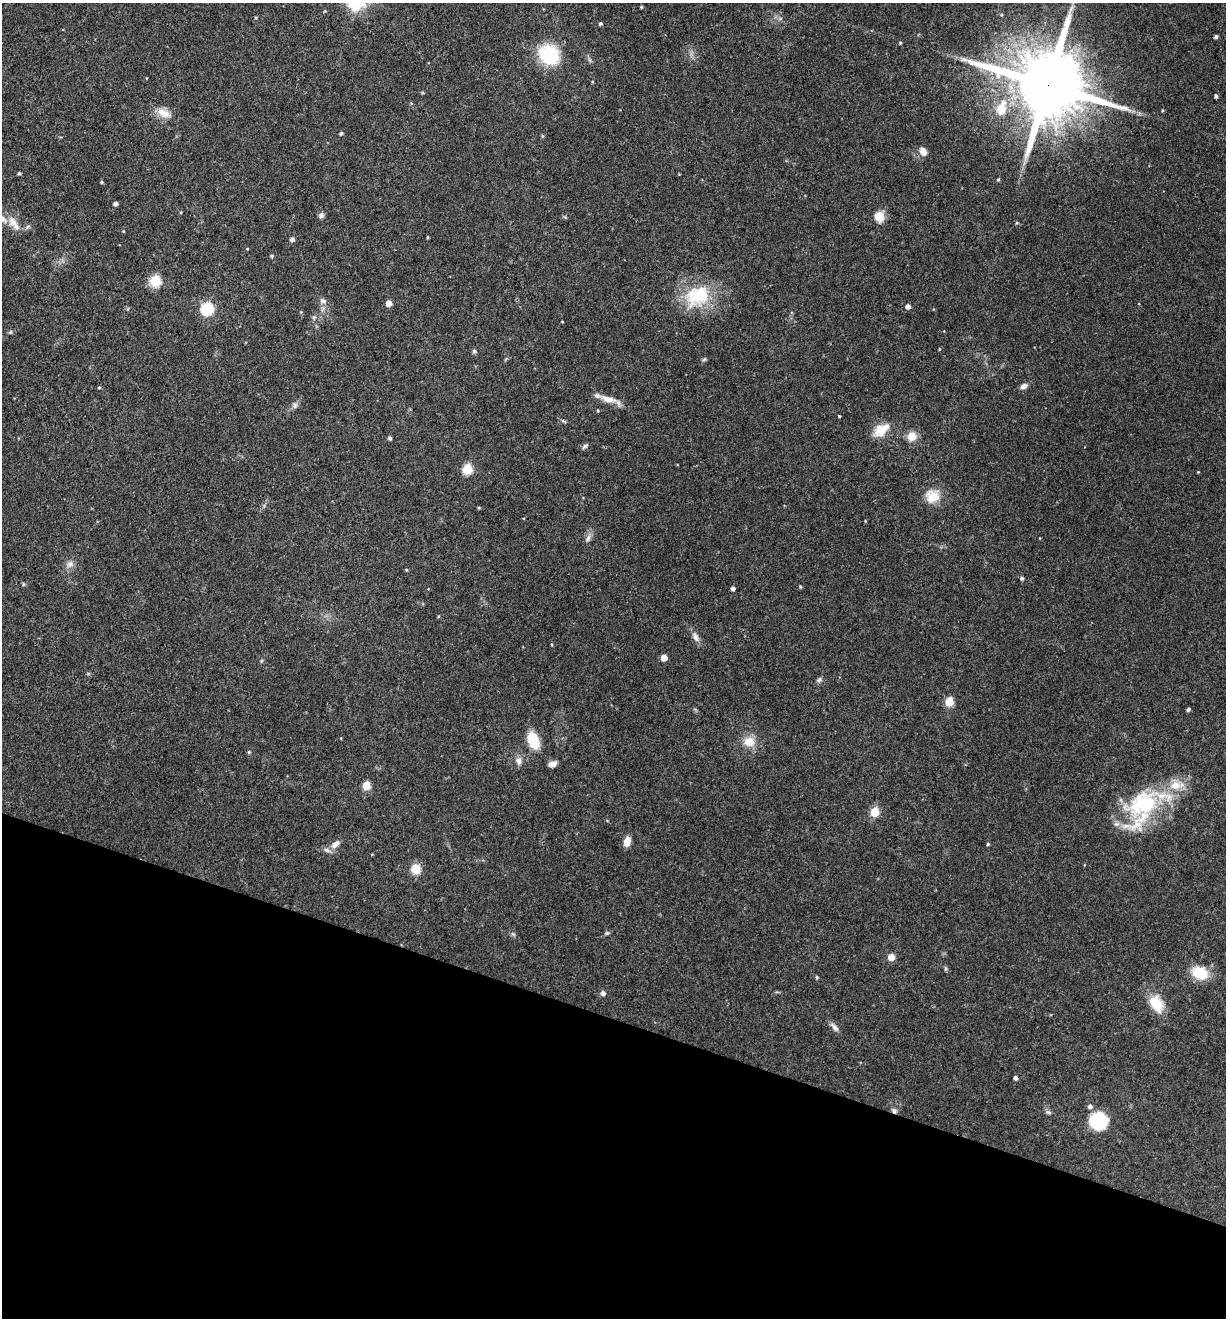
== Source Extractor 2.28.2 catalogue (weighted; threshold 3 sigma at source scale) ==
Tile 15 of 4 x 4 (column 3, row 4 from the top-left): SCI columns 2580-3803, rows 1-1316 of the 5284 x 5266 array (HDU 1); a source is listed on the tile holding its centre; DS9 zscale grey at full resolution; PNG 1228 x 1320 px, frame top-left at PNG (2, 3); no overlay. Shown black and unused: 23% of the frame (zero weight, under 3 of 4 exposures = <1% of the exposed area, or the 3 px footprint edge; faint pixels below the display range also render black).
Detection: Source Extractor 2.28.2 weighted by HDU 2 'WHT'; one run over the whole footprint, this tile lists its part. Background 0.19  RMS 0.0053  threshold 0.0238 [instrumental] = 3 sigma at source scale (4.5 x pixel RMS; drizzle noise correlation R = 1.50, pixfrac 1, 0.05/0.05 arcsec/px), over >= 5 px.
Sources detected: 95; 4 inside a brighter listed object's ellipse — not listed separately; the other 91 listed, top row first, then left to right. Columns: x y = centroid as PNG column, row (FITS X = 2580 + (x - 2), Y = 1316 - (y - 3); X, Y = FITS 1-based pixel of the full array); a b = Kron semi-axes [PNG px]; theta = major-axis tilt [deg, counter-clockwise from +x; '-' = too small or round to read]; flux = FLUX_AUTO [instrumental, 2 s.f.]
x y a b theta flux
641 7 4 3 - 0.62
256 17 4 3 - 0.54
600 23 4 4 - 0.95
1216 37 4 4 - 1.1
900 43 4 3 - 0.56
549 55 19 17 -38 36
1046 84 29 17 -20 7600
422 93 5 3 - 0.63
1216 96 4 4 - 1.2
1001 109 17 13 78 11
1162 110 5 3 - 0.46
164 113 20 11 -26 6.5
341 133 4 3 - 1
923 152 10 7 -61 4
19 173 4 4 - 0.88
998 180 4 3 - 0.65
102 182 4 4 - 0.6
115 203 4 4 - 1.5
181 212 4 3 - 0.44
321 215 7 7 - 1.7
565 217 6 4 -45 0.63
879 217 11 10 - 7.6
13 222 17 10 -51 6.1
28 226 7 4 20 1
123 231 4 3 - 0.42
428 237 3 3 - 0.56
292 239 5 5 - 1.8
272 256 4 4 - 0.79
155 281 6 5 - 40
697 296 36 27 24 29
323 301 9 7 -24 2
389 303 5 4 - 5.1
908 306 5 4 - 2.6
207 309 6 6 - 64
314 318 6 5 - 0.99
562 322 3 2 - 0.38
10 332 6 5 - 0.81
474 351 5 4 - 1.2
704 359 7 4 32 0.79
1023 386 10 6 30 2.5
99 387 5 3 - 0.51
608 399 24 8 -15 6.9
295 405 8 6 76 1.7
598 411 4 3 - 0.57
839 416 4 2 - 0.46
563 421 6 4 -20 0.84
881 430 18 12 34 11
912 436 10 9 - 6.5
390 438 5 4 - 1.1
585 446 9 5 39 1.2
467 469 5 5 - 35
1198 472 3 3 - 0.4
932 496 20 18 28 9.8
479 508 4 3 - 0.53
588 538 11 6 67 2.2
70 564 10 9 - 2.9
406 569 5 3 - 0.53
1022 578 4 4 - 1.1
800 587 4 4 - 0.6
733 588 4 4 - 1.7
695 637 15 8 -59 3.1
664 658 5 5 - 7.5
819 680 8 6 48 1.3
949 702 5 5 - 20
1188 709 4 3 - 1
533 740 18 11 -69 14
749 742 14 12 1 7.9
249 752 4 4 - 0.6
519 761 11 8 -82 2.7
552 764 9 6 24 3
366 785 5 5 - 16
1143 807 63 34 45 58
875 812 5 5 - 24
627 841 10 6 74 5.2
335 844 14 7 42 3.6
988 844 4 4 - 0.76
415 869 9 9 - 8.9
607 933 6 5 - 0.87
513 934 7 4 -45 0.99
891 957 5 5 - 9.4
946 968 7 4 -89 0.76
1200 973 14 10 -25 19
817 977 5 4 - 0.74
603 993 5 5 - 2.1
1156 1004 22 14 -59 14
834 1027 15 6 -46 2.4
1015 1078 4 4 - 1.4
1090 1106 6 6 - 1.8
894 1111 7 6 - 1.6
1048 1112 9 5 -14 1.2
1098 1121 17 15 18 30
Overlapping masked pixels (flux is a lower limit): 2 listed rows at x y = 1046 84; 894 1111